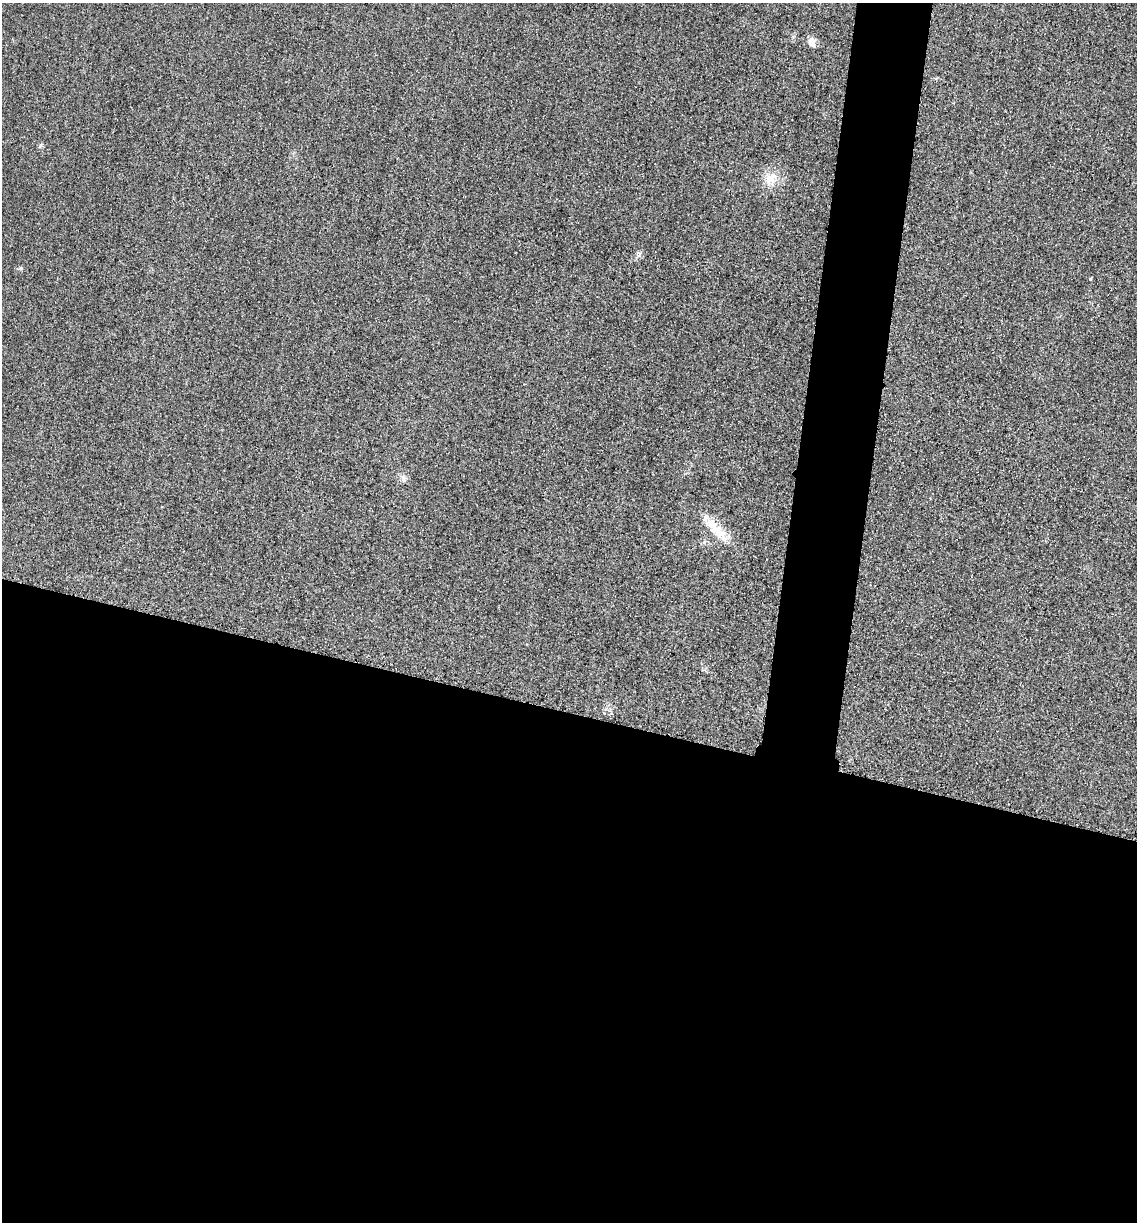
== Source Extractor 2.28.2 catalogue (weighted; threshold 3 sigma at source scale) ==
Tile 14 of 4 x 4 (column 2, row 4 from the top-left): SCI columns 1393-2527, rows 20-1239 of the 4939 x 4919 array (HDU 1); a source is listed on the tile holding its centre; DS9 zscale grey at full resolution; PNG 1139 x 1224 px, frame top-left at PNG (2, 3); no overlay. Shown black and unused: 46% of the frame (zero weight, under 3 of 4 exposures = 3% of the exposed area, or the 3 px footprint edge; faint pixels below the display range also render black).
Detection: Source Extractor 2.28.2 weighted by HDU 2 'WHT'; one run over the whole footprint, this tile lists its part. Background 0.0863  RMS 0.018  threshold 0.0816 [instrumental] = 3 sigma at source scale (4.5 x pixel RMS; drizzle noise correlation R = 1.50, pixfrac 1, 0.05/0.05 arcsec/px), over >= 5 px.
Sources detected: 7; all 7 listed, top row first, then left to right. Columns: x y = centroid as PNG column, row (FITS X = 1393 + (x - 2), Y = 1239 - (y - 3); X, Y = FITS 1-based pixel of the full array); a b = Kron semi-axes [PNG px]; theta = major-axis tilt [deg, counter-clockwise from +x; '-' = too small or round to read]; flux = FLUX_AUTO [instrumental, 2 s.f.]
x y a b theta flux
812 42 11 9 -69 13
40 146 8 3 58 2.6
771 178 16 14 -11 26
21 268 6 4 71 2.3
1090 279 4 3 - 2.1
403 479 7 5 -90 4.5
713 525 46 13 -51 44